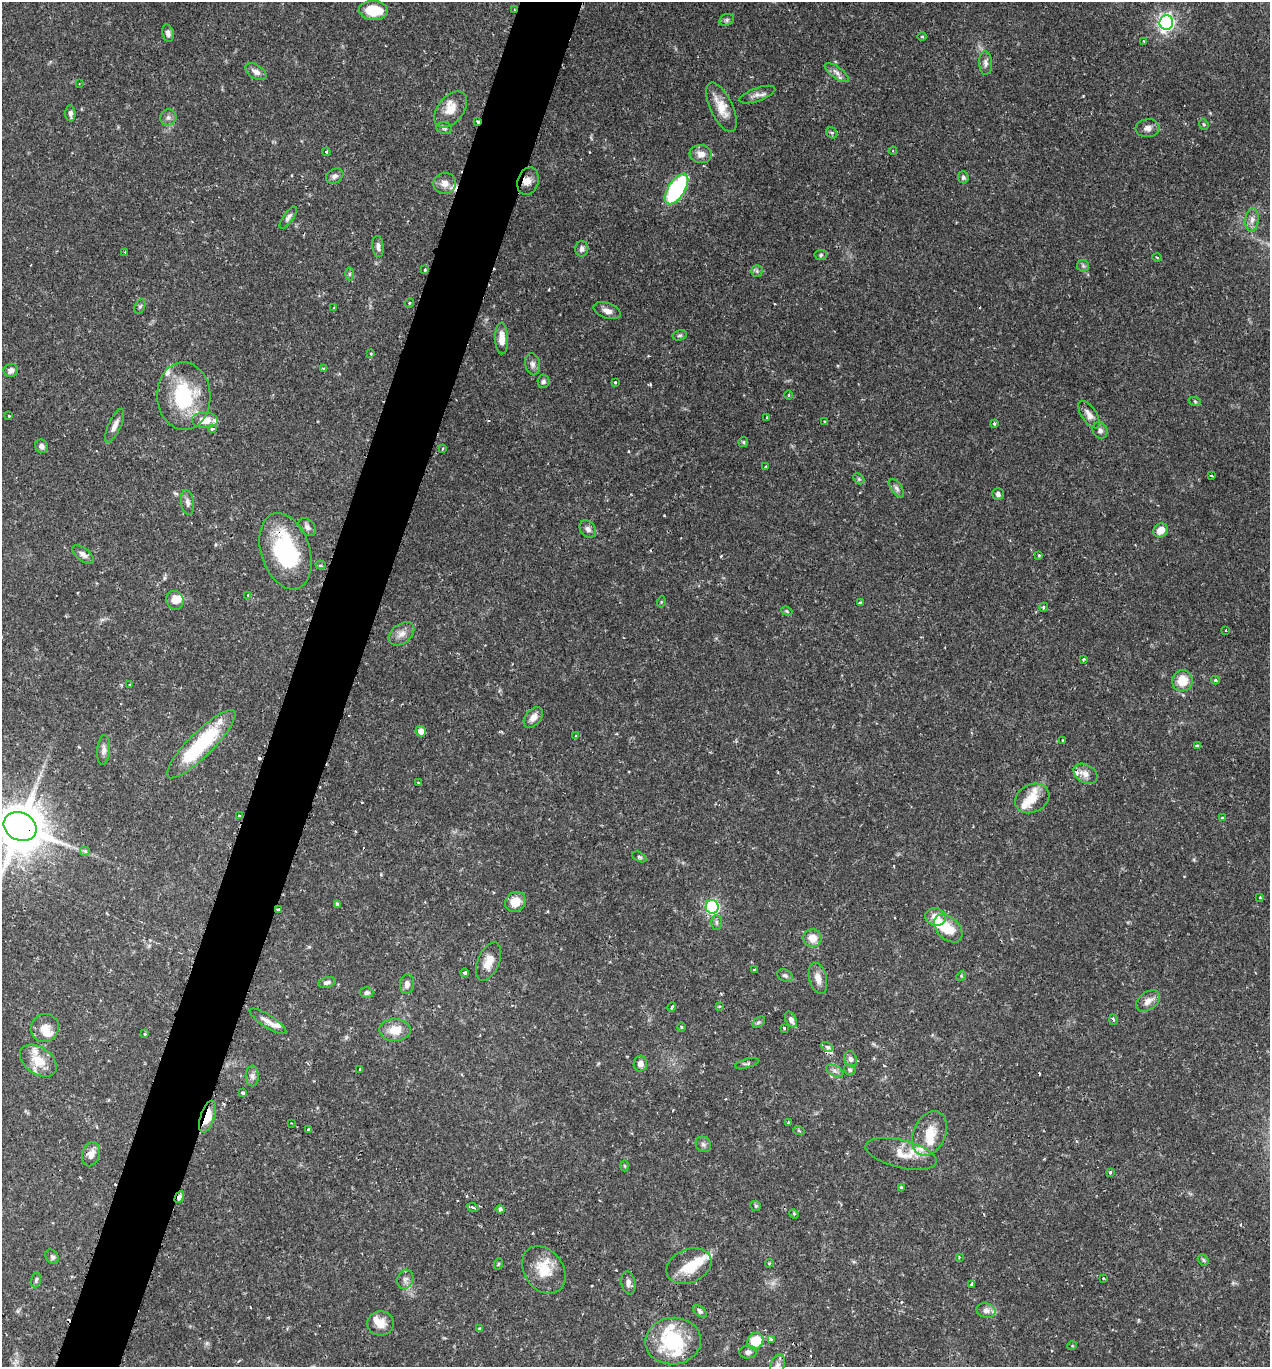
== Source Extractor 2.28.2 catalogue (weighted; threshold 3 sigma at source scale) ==
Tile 7 of 4 x 4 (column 3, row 2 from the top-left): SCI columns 2679-3946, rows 2739-4103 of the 5488 x 5474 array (HDU 1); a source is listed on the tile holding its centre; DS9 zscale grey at full resolution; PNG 1272 x 1369 px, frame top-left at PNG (2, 2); each listed source drawn as its Kron ellipse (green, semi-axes under 4 px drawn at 4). Shown black and unused: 5% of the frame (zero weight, under 2 of 3 exposures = <1% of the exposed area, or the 3 px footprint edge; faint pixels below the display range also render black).
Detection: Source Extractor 2.28.2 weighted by HDU 2 'WHT'; one run over the whole footprint, this tile lists its part. Background 0.12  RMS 0.0034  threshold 0.0152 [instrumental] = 3 sigma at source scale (4.5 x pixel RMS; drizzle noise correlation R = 1.50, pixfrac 1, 0.05/0.05 arcsec/px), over >= 5 px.
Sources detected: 218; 2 inside a brighter object's white glare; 9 cosmic-ray / hot-pixel residue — neither listed nor drawn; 21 inside a brighter listed object's ellipse — not listed separately; the other 186 listed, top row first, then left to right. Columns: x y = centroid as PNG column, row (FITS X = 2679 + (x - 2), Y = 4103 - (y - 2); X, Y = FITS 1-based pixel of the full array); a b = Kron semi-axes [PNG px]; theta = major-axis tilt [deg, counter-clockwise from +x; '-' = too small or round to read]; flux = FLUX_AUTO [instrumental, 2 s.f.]
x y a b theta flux
373 10 14 9 -4 9.7
514 10 3 2 - 0.31
727 20 7 5 22 0.71
1166 22 7 7 - 110
168 33 8 5 -76 1.3
922 37 4 3 - 0.29
1144 41 3 2 - 0.32
985 63 12 6 -88 1.3
256 72 11 7 -32 2
837 72 14 5 -36 1.7
79 84 4 2 - 0.24
757 95 19 6 19 1.9
721 107 27 11 -65 5.7
451 109 21 13 51 5
70 113 8 5 -86 1.2
168 117 8 8 - 1.3
477 121 3 2 - 1.5
1204 124 5 4 - 0.5
444 128 8 6 -16 0.75
1148 128 12 9 5 1.8
832 133 6 5 - 0.55
893 151 4 4 - 0.38
326 152 4 4 - 0.39
701 154 11 9 -10 2.8
335 176 9 7 31 1.4
963 177 6 5 - 0.69
528 181 14 10 72 3.1
445 183 11 10 - 2.6
677 189 17 8 57 39
288 218 13 5 55 1.3
1252 220 12 6 84 1.8
378 246 11 5 -83 1.3
582 249 8 6 -90 1.2
125 252 3 3 - 0.27
821 255 6 5 - 0.59
1157 258 4 3 - 0.34
1083 266 6 5 - 0.67
425 270 3 2 - 0.42
757 271 5 5 - 0.69
349 274 6 4 89 0.52
409 303 5 3 - 0.31
140 306 7 5 62 0.6
334 308 3 3 - 0.29
607 311 14 7 -19 2.1
680 335 7 5 14 0.64
502 338 16 6 -89 3.5
371 354 3 2 - 0.29
533 364 11 7 -77 1.4
323 369 4 3 - 0.49
11 370 7 6 - 1.4
543 381 7 6 - 0.87
615 382 3 2 - 0.4
789 395 5 3 - 0.32
184 396 34 26 -87 24
1195 402 6 4 -21 0.5
1089 415 16 7 -56 2.1
9 416 3 2 - 0.25
767 418 3 3 - 0.6
205 420 13 8 0 5.2
824 422 3 3 - 0.34
994 424 3 3 - 0.7
115 426 18 6 65 2.2
212 429 4 3 - 1
1100 430 8 7 - 1.2
743 442 5 5 - 0.42
41 446 7 6 - 1.4
442 449 4 2 - 0.29
766 467 3 3 - 0.47
1211 475 4 2 - 0.3
859 479 6 4 -45 0.53
896 488 10 5 -56 1.2
998 494 6 5 - 1
187 502 13 6 -82 1.4
307 527 10 7 -49 1.4
588 529 9 7 -50 1.3
1161 530 8 6 39 3.5
285 551 39 24 -72 34
83 554 13 6 -38 1.6
1039 555 3 3 - 0.38
321 565 5 4 - 0.44
248 595 4 3 - 0.27
175 600 9 8 - 3.3
661 602 5 3 - 0.31
860 603 4 4 - 0.42
1044 607 4 3 - 0.32
787 611 6 4 -23 0.44
1226 630 3 2 - 0.44
401 634 14 9 38 2.6
1084 659 3 3 - 0.52
1215 680 4 3 - 0.49
1182 681 10 10 - 5.9
130 684 3 2 - 0.44
533 717 12 7 50 2.3
421 731 5 5 - 2.4
576 736 3 3 - 0.37
1063 740 3 2 - 0.29
201 744 47 12 45 29
1197 746 4 4 - 0.42
104 750 15 6 85 1.6
1085 774 13 9 -30 2.5
418 783 3 3 - 0.4
1032 798 18 14 28 5.6
240 816 4 2 - 0.51
1222 818 3 3 - 0.33
20 827 17 14 -27 1600
85 851 5 5 - 0.55
639 857 7 4 -27 0.62
1260 897 3 3 - 0.28
515 902 10 9 - 4.9
338 904 4 3 - 0.9
712 907 6 6 - 57
279 910 4 2 - 0.87
936 917 10 9 - 3.2
716 922 7 5 89 0.76
948 928 17 11 -44 7
812 938 9 8 - 3.8
489 962 20 11 68 4.2
754 970 3 2 - 0.36
465 973 4 4 - 0.63
785 975 8 5 -24 0.93
961 976 5 4 - 0.39
818 978 16 8 -75 2.8
327 982 9 5 14 0.92
407 984 10 7 81 1.6
367 993 7 5 5 0.95
1148 1001 13 8 37 2.6
719 1006 4 3 - 0.39
672 1007 5 3 - 0.42
791 1019 8 5 -62 1.4
1113 1020 5 3 - 0.43
268 1021 21 6 -33 2.4
759 1022 7 4 34 0.58
681 1027 5 3 - 0.31
45 1028 14 14 - 4.2
784 1028 3 3 - 0.6
395 1030 15 11 -1 5.9
145 1034 3 3 - 0.34
827 1047 6 4 -30 1.5
850 1059 8 6 -66 1.2
38 1061 20 13 -36 6.7
640 1063 8 6 86 2
747 1063 12 4 14 0.73
359 1069 3 2 - 0.24
850 1070 6 5 - 0.53
835 1071 9 5 -27 1.1
252 1076 10 6 -89 1.3
243 1093 3 3 - 1.1
207 1117 17 7 71 6.4
788 1122 4 3 - 0.37
291 1123 2 2 - 0.24
308 1129 3 3 - 0.69
799 1131 6 4 -20 0.4
929 1133 23 16 65 7.4
703 1144 8 7 - 0.99
91 1154 12 9 74 2.6
901 1154 36 14 -14 5.8
625 1166 5 3 - 0.34
1110 1172 3 3 - 0.51
901 1187 3 3 - 0.57
179 1197 6 4 62 1.2
756 1206 5 5 - 0.56
473 1207 6 2 -23 1
500 1209 4 4 - 0.9
794 1214 5 4 - 0.38
52 1257 8 6 -50 0.97
959 1257 3 3 - 0.32
1203 1260 6 5 - 0.53
769 1263 4 3 - 0.38
498 1264 6 3 70 0.41
689 1266 23 16 24 7.9
544 1270 26 19 -55 8.8
1103 1278 4 2 - 0.26
405 1279 10 7 66 1.4
36 1280 7 4 78 0.64
628 1283 12 7 -79 1.8
972 1284 4 3 - 0.89
700 1311 8 4 -37 0.79
986 1311 9 7 -12 1.6
380 1323 13 12 - 3.8
480 1329 4 4 - 1.3
771 1340 4 3 - 3.3
673 1341 28 23 4 21
755 1341 9 7 51 9.5
1072 1346 5 3 - 0.29
748 1352 8 6 5 1.2
777 1365 12 7 72 1.5
Overlapping masked pixels (flux is a lower limit): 9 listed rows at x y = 514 10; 477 121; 528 181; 285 551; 240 816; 20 827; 279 910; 207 1117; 179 1197
Isophote crosses this tile's border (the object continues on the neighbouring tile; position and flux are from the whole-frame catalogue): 2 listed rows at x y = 20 827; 777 1365